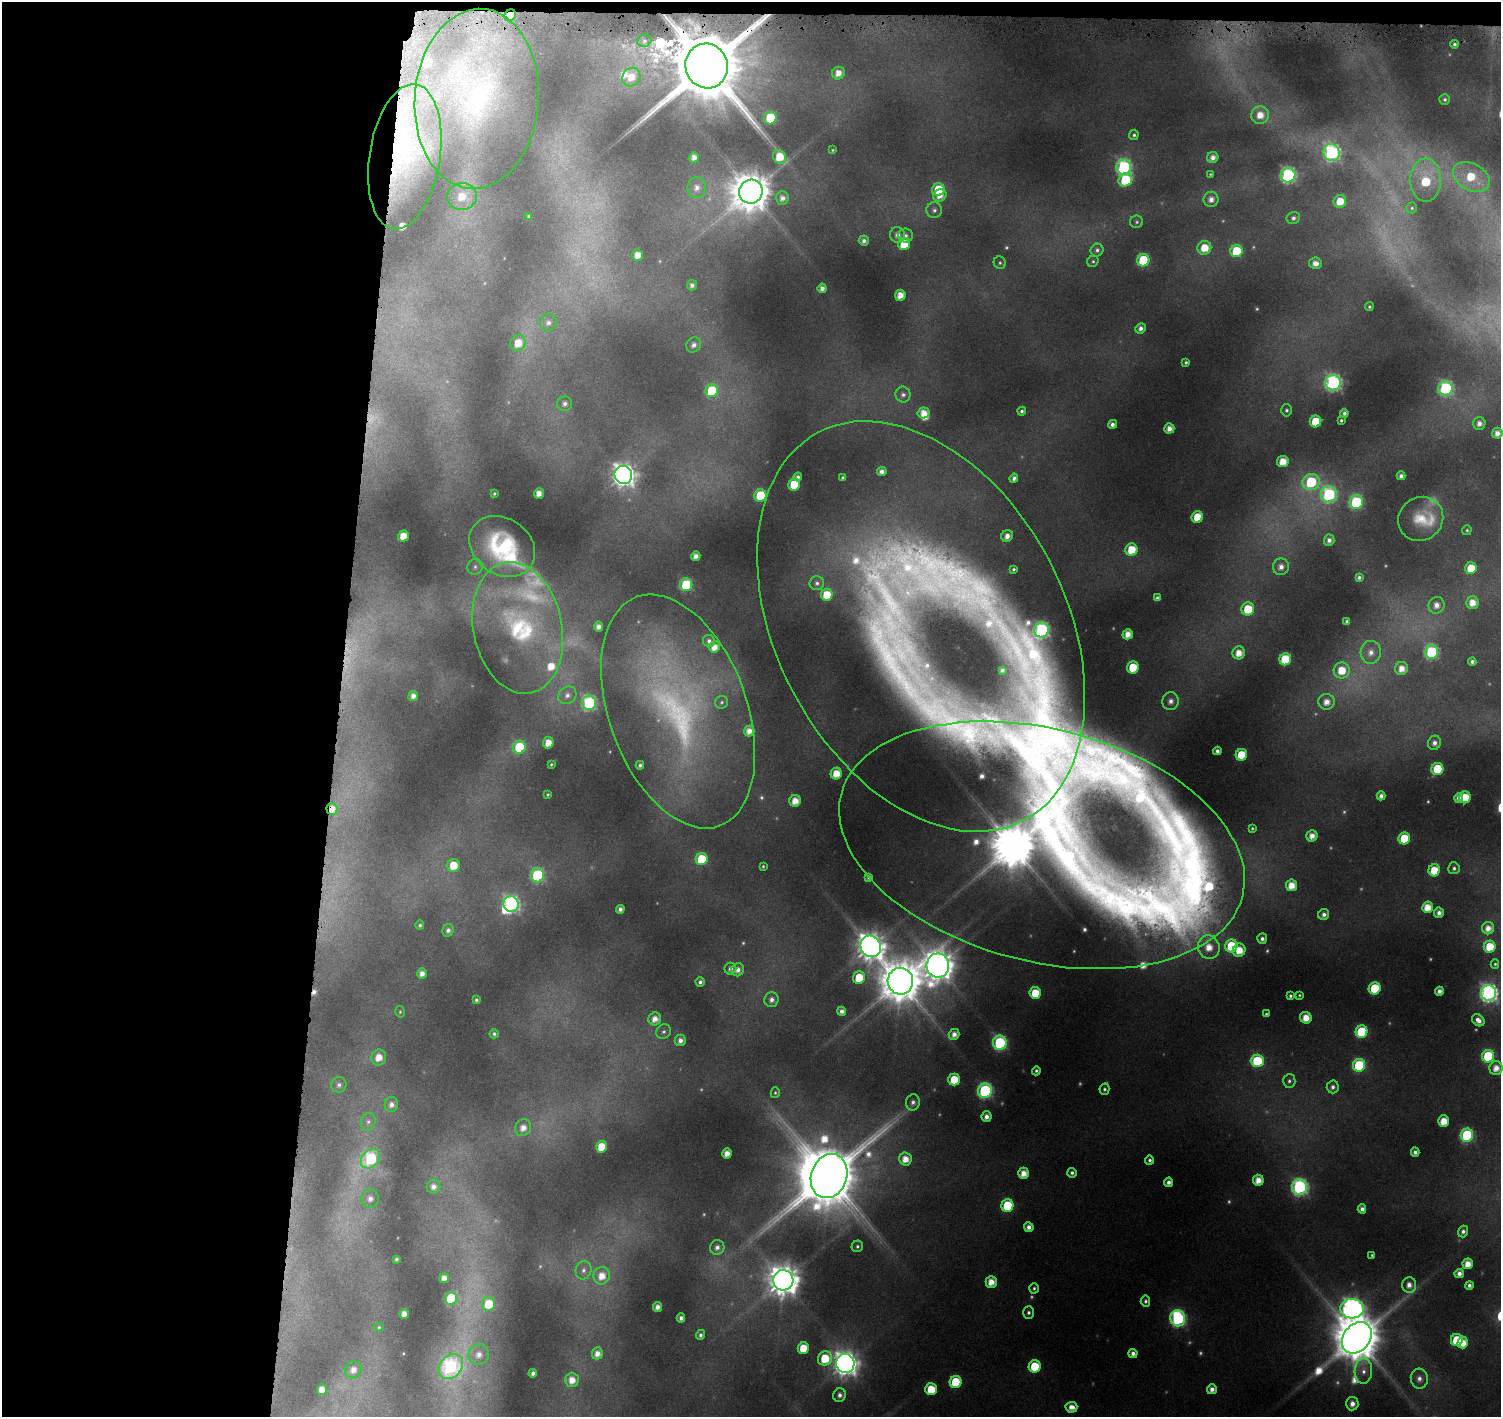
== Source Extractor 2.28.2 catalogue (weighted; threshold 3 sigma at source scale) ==
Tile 1 of 3 x 3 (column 1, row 1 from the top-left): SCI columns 1-1499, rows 3064-4478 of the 4509 x 4799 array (HDU 1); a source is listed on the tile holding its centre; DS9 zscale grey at full resolution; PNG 1503 x 1419 px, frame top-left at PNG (2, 2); each listed source drawn as its Kron ellipse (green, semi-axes under 4 px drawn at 4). Shown black and unused: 23% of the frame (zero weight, under 4 of 8 exposures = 2% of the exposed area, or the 3 px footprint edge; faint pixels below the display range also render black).
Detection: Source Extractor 2.28.2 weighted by HDU 2 'WHT'; one run over the whole footprint, this tile lists its part. Background 0.0767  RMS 0.0096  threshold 0.0393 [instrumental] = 3 sigma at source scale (4.09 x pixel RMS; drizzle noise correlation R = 1.36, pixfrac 0.8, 0.0396/0.0396 arcsec/px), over >= 5 px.
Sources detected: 345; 44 too faint to see at this stretch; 2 inside a brighter object's white glare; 1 cosmic-ray / hot-pixel residue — neither listed nor drawn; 11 inside a brighter listed object's ellipse — not listed separately; the other 287 listed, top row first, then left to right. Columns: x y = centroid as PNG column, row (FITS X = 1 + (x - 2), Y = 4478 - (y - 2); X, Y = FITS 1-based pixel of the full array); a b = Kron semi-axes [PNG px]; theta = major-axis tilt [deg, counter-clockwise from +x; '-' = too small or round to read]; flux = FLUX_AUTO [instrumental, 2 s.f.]
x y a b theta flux
510 15 6 5 - 12
644 41 7 6 - 2.6
1454 44 4 4 - 2.4
707 66 22 21 - 18000
838 73 6 6 - 11
631 77 10 8 52 14
477 99 90 62 86 280
1445 99 5 5 - 2.4
1260 115 9 8 - 15
770 118 6 6 - 74
1134 135 5 5 - 2.4
832 150 4 3 - 1
1332 153 8 8 - 270
405 157 73 35 81 180
694 157 5 5 - 7.5
780 157 7 6 - 27
1213 157 6 5 - 6.8
1124 167 7 7 - 210
1210 174 4 3 - 1.1
1288 175 7 7 - 240
1471 177 20 13 -28 44
1125 180 7 6 - 69
1426 180 21 15 90 59
697 188 10 9 - 8.9
938 189 6 6 - 44
751 192 12 11 - 3300
940 195 7 6 - 11
462 196 15 13 12 24
782 198 7 6 - 6.2
1211 199 7 7 - 8
1340 201 6 6 - 21
1412 208 5 5 - 1.7
934 210 8 8 - 4.2
529 216 3 3 - 1.2
1293 218 7 6 - 3.8
1137 222 6 6 - 2.3
898 235 8 7 - 6.6
905 236 7 7 - 4.3
864 241 5 5 - 4.9
904 244 6 6 - 34
1204 248 7 7 - 21
1097 250 6 6 - 3.4
1237 251 6 6 - 57
638 255 6 5 - 13
1143 260 6 6 - 87
1093 261 6 5 - 1.9
1000 263 6 6 - 2
1315 263 6 5 - 8
692 285 5 5 - 4.2
822 288 5 4 - 6.2
900 295 5 5 - 14
1369 307 4 4 - 1.6
548 323 8 8 - 5.5
1140 328 5 5 - 5
518 343 8 7 - 18
694 345 8 7 - 5.8
1186 362 4 3 - 1.9
1333 383 8 7 - 300
1446 388 7 7 - 170
712 391 6 6 - 67
903 395 8 7 - 4
565 404 7 7 - 4.4
1287 410 6 5 - 2.7
1022 411 4 3 - 2.3
924 413 6 5 - 12
1344 413 4 4 - 3.6
1341 420 3 3 - 1.7
1315 421 6 5 - 36
1479 423 6 6 - 7
1112 424 5 4 - 4.8
1169 428 5 5 - 8.5
1497 433 5 5 - 8.3
1283 461 6 5 - 18
882 472 5 4 - 5.7
623 475 9 8 - 800
1401 476 4 4 - 5
798 477 4 4 - 3.2
843 477 3 3 - 1.5
1014 478 5 4 - 3.6
1311 482 8 8 - 91
794 485 6 5 - 54
494 493 3 3 - 1.3
539 493 5 5 - 9.5
1329 494 8 8 - 200
760 495 6 6 - 62
1356 502 7 6 - 130
1197 517 6 5 - 31
1421 519 23 21 38 31
1467 530 5 4 - 1.8
403 536 6 5 - 17
1007 536 6 5 - 8.1
1329 540 6 5 - 5.6
502 546 35 28 -35 110
1131 550 6 6 - 30
696 556 5 4 - 7.6
475 567 8 7 - 3.8
1281 567 8 8 - 8.5
1471 568 6 5 - 26
1013 569 4 3 - 1.8
1359 577 4 4 - 3.1
817 583 7 7 - 3.4
686 585 6 6 - 90
827 595 6 5 - 27
1157 598 4 4 - 3.3
1472 602 6 6 - 14
1436 605 8 8 - 9
1248 609 6 6 - 37
1347 621 4 3 - 2.8
921 626 219 144 -62 630
598 627 5 4 - 6.6
518 628 66 44 -78 140
1042 630 8 7 - 240
1128 634 5 5 - 12
709 641 6 6 - 3.9
714 647 6 5 - 13
1371 652 11 10 - 10
1432 652 7 6 - 150
1239 653 6 6 - 14
1285 659 6 6 - 57
1472 662 4 4 - 3.4
1133 667 6 6 - 34
1401 668 6 6 - 13
1002 670 4 3 - 2.5
1342 670 8 8 - 26
567 695 9 8 - 6.2
413 696 5 5 - 6.9
1170 701 9 8 - 7.7
722 702 6 6 - 2.4
1326 702 8 8 - 11
589 703 7 7 - 170
678 711 122 69 -70 380
749 731 5 5 - 10
548 743 5 5 - 15
1434 743 7 6 - 5.9
519 747 6 6 - 65
1217 751 4 4 - 4.1
1241 755 6 5 - 38
551 764 3 3 - 1.3
640 765 4 4 - 2.6
1437 769 6 6 - 57
836 773 6 5 - 20
548 795 3 3 - 1.4
1381 796 4 4 - 5.1
1465 797 6 5 - 35
1459 798 5 4 - 6.5
795 801 6 5 - 15
332 809 6 5 - 11
1252 828 3 3 - 1.4
1312 836 5 5 - 10
1404 838 6 6 - 45
1042 845 207 116 -14 6600
702 859 6 6 - 60
453 865 6 6 - 24
763 866 4 3 - 1.4
1454 868 6 5 - 2.9
1434 870 6 5 - 30
537 875 7 6 - 120
869 877 4 4 - 3.2
1291 885 5 5 - 17
511 904 8 7 - 290
1427 907 6 5 - 20
620 909 4 4 - 4.5
1439 913 5 5 - 6.4
1324 915 6 5 - 5.4
420 925 4 4 - 2.1
1488 928 6 6 - 9.9
448 930 6 5 - 4.3
1262 939 5 5 - 4.3
871 946 11 10 - 1500
1231 946 6 6 - 56
1209 947 12 10 -73 21
1490 947 6 6 - 31
1239 950 7 6 - 21
1495 964 4 3 - 1.6
938 965 12 11 - 1900
730 969 6 6 - 5.2
738 970 6 6 - 7
422 973 5 5 - 7.5
859 978 6 6 - 32
900 981 13 12 - 4100
700 982 4 4 - 3.4
1375 988 6 6 - 59
1439 991 4 4 - 6
1035 993 6 5 - 32
1489 993 8 7 - 440
1299 995 3 3 - 1.3
1290 996 4 3 - 2.2
476 1000 4 3 - 2.1
771 1000 7 7 - 5.8
842 1011 4 4 - 5.3
400 1012 6 4 -77 1.5
1266 1014 3 3 - 1.5
1306 1018 6 5 - 18
655 1019 6 6 - 11
1478 1020 7 5 -43 8.2
664 1032 8 7 - 3.3
1362 1032 6 6 - 84
494 1034 4 4 - 2.7
954 1034 5 5 - 8.2
680 1040 6 5 - 6.4
1000 1043 7 6 - 160
1488 1056 6 6 - 81
379 1057 8 7 - 16
1257 1061 6 6 - 69
1359 1065 6 6 - 85
1496 1068 7 6 - 12
1036 1071 4 4 - 2.5
954 1080 6 5 - 35
1289 1081 7 6 - 2.9
339 1085 8 7 - 4.4
1333 1087 6 6 - 4.2
1104 1089 6 5 - 2.5
985 1091 7 7 - 200
775 1093 5 4 - 1.7
913 1102 8 7 - 4.5
391 1104 7 6 - 6.6
986 1117 5 5 - 7.1
1444 1121 6 5 - 21
368 1122 9 7 72 4.5
523 1128 9 7 60 11
1467 1135 6 6 - 130
602 1147 6 5 - 32
1415 1152 4 4 - 4.7
727 1153 5 5 - 11
370 1159 11 8 44 120
905 1159 6 6 - 15
1150 1160 4 4 - 3
1024 1173 5 5 - 14
1072 1173 5 4 - 3.4
829 1176 22 18 71 7900
1258 1180 5 5 - 14
1169 1182 4 4 - 5.6
433 1187 7 6 - 6.8
1300 1187 8 7 - 290
370 1198 9 8 - 7.8
1007 1206 6 6 - 64
1362 1209 5 4 - 5.2
1029 1227 5 4 - 7.7
1463 1231 6 5 - 4.1
857 1246 6 5 - 2.3
717 1247 7 7 - 5.8
1372 1255 4 3 - 1.6
396 1259 4 3 - 2.4
1468 1264 5 5 - 16
584 1270 9 8 - 5.3
1459 1273 5 4 - 7.2
602 1276 9 8 - 16
444 1278 5 5 - 9.1
783 1280 10 10 - 2000
991 1282 6 5 - 16
1409 1285 7 7 - 8.6
1469 1285 4 4 - 4
1034 1288 5 5 - 2.4
451 1299 6 6 - 89
1145 1301 5 4 - 2.8
489 1304 7 6 - 41
657 1307 5 4 - 7.7
1352 1309 12 10 4 700
1029 1312 6 5 - 2.9
404 1314 5 4 - 9.6
681 1318 4 4 - 4.2
1178 1318 8 7 - 230
379 1327 5 4 - 1.3
700 1335 5 4 - 3.2
1357 1338 17 13 50 5700
1457 1340 6 6 - 49
1463 1343 6 5 - 21
803 1348 6 5 - 31
597 1353 6 5 - 9.3
479 1354 10 10 - 11
1133 1354 4 4 - 6.4
825 1358 7 6 - 39
845 1363 9 9 - 1100
451 1366 14 10 47 210
1035 1366 6 6 - 48
353 1370 9 8 - 10
1363 1371 13 9 87 8.9
533 1373 4 4 - 4.4
1419 1379 10 8 -84 8
572 1380 7 6 - 14
956 1382 6 6 - 54
322 1389 5 5 - 13
931 1389 6 5 - 35
1212 1389 5 4 - 7.1
840 1395 7 6 - 5.4
1352 1404 7 6 - 8.3
1071 1407 6 5 - 10
Overlapping masked pixels (flux is a lower limit): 4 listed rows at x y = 510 15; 707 66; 405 157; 332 809
Isophote crosses this tile's border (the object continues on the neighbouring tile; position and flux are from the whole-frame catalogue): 1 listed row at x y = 1489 993